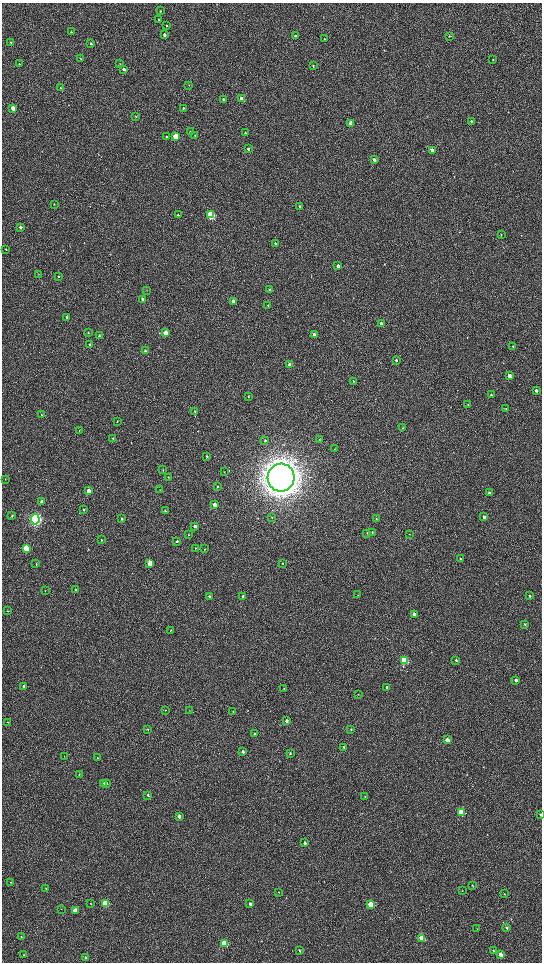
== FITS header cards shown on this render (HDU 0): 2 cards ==
NAXIS1  =                 1080 / length of data axis 1
NAXIS2  =                 1920 / length of data axis 2

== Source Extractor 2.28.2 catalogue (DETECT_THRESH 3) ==
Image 1080 x 1920 px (HDU 0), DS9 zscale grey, zoomed out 1/2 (1 PNG px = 2 x 2 image px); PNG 544 x 964 px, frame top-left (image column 1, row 1919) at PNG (2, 3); each listed source drawn as its Kron ellipse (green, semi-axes under 4 px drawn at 4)
Background 540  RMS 41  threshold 124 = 3 sigma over >= 5 px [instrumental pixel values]
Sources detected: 177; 5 cannot appear on this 1/2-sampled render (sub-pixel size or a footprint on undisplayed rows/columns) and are neither listed nor drawn; the other 172 listed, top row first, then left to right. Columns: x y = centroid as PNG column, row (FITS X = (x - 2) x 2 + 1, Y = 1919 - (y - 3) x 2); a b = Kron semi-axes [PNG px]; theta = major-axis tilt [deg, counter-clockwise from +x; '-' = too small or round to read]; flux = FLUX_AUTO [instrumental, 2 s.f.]
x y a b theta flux
160 11 3 2 - 6.5e+03
158 20 3 2 - 6.4e+03
167 25 3 2 - 5.2e+03
71 32 3 3 - 7.0e+03
165 35 3 2 - 2.2e+04
295 36 3 3 - 9.4e+03
449 36 3 3 - 7.0e+03
325 39 3 2 - 5.4e+03
11 43 3 2 - 7.2e+03
91 44 3 2 - 1.0e+04
81 59 4 2 - 3.8e+03
493 59 2 2 - 4.0e+03
19 64 3 3 - 8.5e+03
120 64 3 2 - 2.6e+03
313 66 3 2 - 6.0e+03
124 69 3 3 - 3.2e+04
189 85 2 2 - 2.6e+03
61 88 3 3 - 4.2e+03
242 99 3 3 - 1.4e+05
224 100 3 3 - 2.3e+04
13 108 3 3 - 1.0e+05
183 108 3 2 - 7.8e+03
136 117 3 2 - 3.6e+03
471 121 3 3 - 1.2e+04
351 123 3 3 - 9.5e+04
190 132 3 3 - 1.2e+04
245 133 3 3 - 1.3e+04
176 136 3 3 - 2.6e+05
195 136 3 2 - 6.2e+03
167 137 3 3 - 9.9e+03
248 149 3 3 - 9.0e+03
432 150 3 3 - 5.8e+04
374 160 3 2 - 3.1e+04
54 204 3 2 - 3.2e+03
300 206 3 2 - 9.2e+03
178 215 3 2 - 9.8e+03
211 215 4 3 - 7.7e+05
20 227 3 3 - 1.7e+04
501 235 3 2 - 5.8e+03
275 243 4 3 - 9.6e+03
6 249 3 2 - 5.4e+03
338 266 3 3 - 2.6e+04
38 274 3 2 - 3.3e+03
58 277 4 2 - 4.9e+03
269 289 3 3 - 6.6e+03
147 290 3 2 - 3.5e+03
143 299 3 3 - 3.6e+04
233 301 3 3 - 2.9e+04
268 306 3 2 - 4.1e+03
67 317 3 3 - 9.8e+03
381 323 3 3 - 2.1e+04
88 333 4 2 - 4.5e+03
165 333 3 3 - 1.1e+05
314 334 3 3 - 3.4e+04
99 336 3 3 - 9.8e+03
89 344 3 3 - 9.3e+03
513 346 3 2 - 4.7e+03
145 351 3 3 - 1.2e+04
396 360 4 3 - 1.3e+04
290 365 3 3 - 4.9e+04
509 376 3 3 - 3.8e+04
353 381 4 3 - 7.3e+03
536 391 3 3 - 2.0e+04
491 395 3 3 - 1.1e+04
248 396 3 2 - 4.5e+03
468 404 4 3 - 6.5e+03
506 409 3 3 - 9.3e+03
195 412 3 3 - 7.3e+03
42 415 3 2 - 5.2e+03
117 421 3 2 - 4.4e+03
403 428 3 2 - 3.7e+03
79 430 3 2 - 3.7e+03
113 438 3 2 - 5.6e+03
319 439 3 2 - 3.0e+03
265 440 3 3 - 8.0e+03
335 449 3 2 - 3.5e+03
207 456 3 2 - 7.7e+03
163 470 3 2 - 5.2e+03
225 471 3 2 - 2.7e+03
168 477 3 2 - 4.2e+03
281 478 14 13 - 1.9e+07
5 479 3 2 - 2.9e+03
217 486 4 3 - 5.8e+03
160 490 2 2 - 2.7e+03
89 491 3 3 - 7.9e+04
489 493 3 3 - 2.3e+04
41 501 4 3 - 1.7e+04
215 505 3 3 - 6.3e+04
83 510 3 2 - 9.0e+03
165 511 3 3 - 1.0e+04
12 516 3 2 - 6.5e+03
272 517 3 2 - 5.1e+03
484 517 3 2 - 2.6e+04
35 519 5 4 - 2.6e+06
122 519 3 3 - 1.1e+04
376 519 3 3 - 5.6e+03
195 526 3 3 - 2.0e+04
372 532 3 2 - 4.5e+03
367 533 3 2 - 4.2e+03
409 534 2 2 - 3.0e+03
189 535 3 3 - 5.4e+03
101 540 4 2 - 5.0e+03
177 541 3 3 - 1.1e+04
26 548 4 3 - 4.1e+05
196 548 3 2 - 4.3e+03
205 549 2 2 - 3.3e+03
460 559 3 3 - 9.2e+03
150 563 3 3 - 1.8e+05
282 563 3 3 - 4.8e+03
36 564 3 2 - 4.0e+03
75 589 3 3 - 7.3e+03
45 590 3 2 - 3.2e+03
358 595 3 2 - 2.9e+03
243 596 3 3 - 1.4e+04
530 596 3 3 - 7.8e+03
209 597 3 2 - 8.0e+03
7 611 3 2 - 3.2e+03
414 615 3 3 - 6.1e+04
525 624 3 3 - 7.1e+03
171 630 3 2 - 3.7e+03
404 660 4 3 - 8.6e+05
456 660 3 2 - 1.0e+04
516 680 4 3 - 2.3e+04
24 687 3 3 - 2.1e+04
387 687 3 3 - 1.6e+04
284 688 4 2 - 3.7e+03
358 694 3 2 - 2.5e+03
165 710 3 2 - 4.1e+03
189 711 3 2 - 4.0e+03
233 711 3 2 - 5.4e+03
287 721 3 3 - 2.0e+04
8 722 2 2 - 2.6e+03
148 729 3 2 - 5.0e+03
351 729 3 3 - 7.4e+03
255 734 3 2 - 1.2e+04
447 740 3 3 - 6.6e+04
344 747 3 2 - 1.6e+04
243 752 3 2 - 1.9e+04
290 753 3 3 - 7.4e+03
64 756 3 2 - 2.9e+03
98 758 4 3 - 6.3e+03
79 774 3 2 - 4.3e+03
103 783 3 3 - 4.2e+04
106 783 3 3 - 1.5e+04
148 795 3 2 - 1.0e+04
365 797 3 3 - 6.3e+03
462 812 3 3 - 4.4e+05
541 815 3 2 - 1.1e+04
179 816 3 3 - 2.9e+04
305 843 3 2 - 1.7e+04
11 882 3 2 - 3.7e+03
472 886 3 2 - 5.8e+03
46 889 3 2 - 4.5e+03
462 891 3 2 - 3.6e+03
279 892 2 2 - 3.4e+03
504 894 3 3 - 5.8e+03
91 904 3 2 - 3.8e+03
106 904 3 3 - 4.5e+05
250 904 3 3 - 1.6e+04
371 905 3 3 - 3.8e+05
61 909 3 2 - 2.8e+03
75 910 3 3 - 1.2e+05
507 928 4 3 - 1.0e+04
477 929 3 2 - 4.4e+03
21 937 3 2 - 4.0e+03
422 938 4 3 - 2.4e+05
224 943 3 3 - 5.5e+05
299 950 3 2 - 4.3e+03
493 951 4 3 - 1.1e+04
23 955 3 2 - 4.3e+03
501 955 3 3 - 6.7e+04
86 958 3 3 - 7.9e+03
At the frame edge (FLAGS 8, measured only in part): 1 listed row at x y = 541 815
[5 sub-pixel or undisplayed-footprint detections neither listed nor drawn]